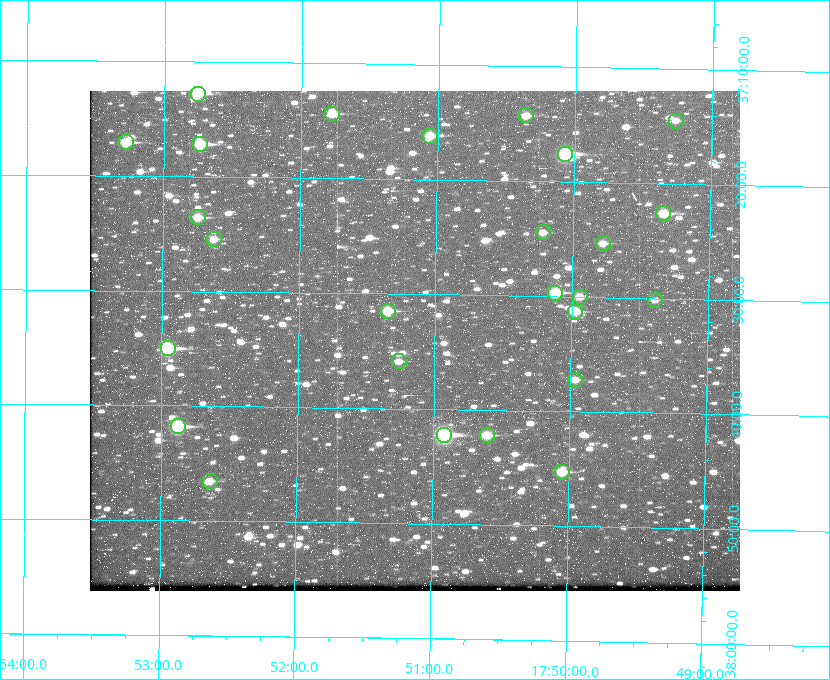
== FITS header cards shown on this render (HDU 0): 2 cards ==
NAXIS1  =                  650
NAXIS2  =                  500

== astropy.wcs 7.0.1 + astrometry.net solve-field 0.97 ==
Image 650 x 500 px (HDU 0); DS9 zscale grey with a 90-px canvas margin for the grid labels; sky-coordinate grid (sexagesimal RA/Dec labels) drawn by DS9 from the SOLVED WCS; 26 Tycho-2 reference stars matched to detected sources circled (green)
Header WCS: none
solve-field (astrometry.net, Tycho-2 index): SOLVED blind (the file carries no WCS)
Solved WCS: RA---TAN-SIP/DEC--TAN-SIP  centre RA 17:51:09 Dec +37:34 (267.79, +37.57 deg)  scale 5.23 arcsec/px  FOV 56.7' x 43.6'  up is +179 deg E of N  parity flipped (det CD > 0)
(file carries no celestial WCS; the grid is the blind solution)
Tycho-2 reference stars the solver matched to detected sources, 26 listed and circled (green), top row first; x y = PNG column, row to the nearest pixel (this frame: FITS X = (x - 90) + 1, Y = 500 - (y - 91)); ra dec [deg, ICRS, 3 dp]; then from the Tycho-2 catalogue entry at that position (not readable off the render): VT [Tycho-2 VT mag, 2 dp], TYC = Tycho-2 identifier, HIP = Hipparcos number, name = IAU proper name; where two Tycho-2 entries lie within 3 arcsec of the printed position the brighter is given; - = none
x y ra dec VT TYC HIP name
198 94 268.189 +37.213 9.71 2620-542-1 - -
332 114 267.943 +37.240 10.39 2620-505-1 - -
526 115 267.589 +37.238 11.09 2619-212-1 - -
676 121 267.316 +37.242 12.03 2619-611-1 - -
430 136 267.764 +37.270 10.17 2620-784-1 - -
126 142 268.319 +37.285 9.88 2620-536-1 - -
200 144 268.183 +37.286 8.98 2620-786-1 87506 -
565 154 267.517 +37.293 8.96 2619-379-1 - -
663 213 267.335 +37.377 10.60 2619-634-1 - -
198 217 268.186 +37.393 10.44 2620-175-1 - -
543 232 267.555 +37.408 11.50 2619-358-1 - -
214 239 268.156 +37.424 11.25 2620-712-1 - -
603 243 267.445 +37.422 11.17 2619-451-1 - -
555 293 267.531 +37.495 10.07 2619-274-1 - -
580 297 267.485 +37.500 11.33 2619-40-1 - -
655 300 267.347 +37.503 12.15 3088-638-1 - -
388 311 267.836 +37.525 9.96 3089-889-1 - -
575 312 267.494 +37.522 10.35 3088-270-1 - -
168 348 268.239 +37.584 8.64 3089-755-1 - -
399 361 267.815 +37.598 11.54 3089-1081-1 - -
575 380 267.491 +37.621 11.40 3088-1284-1 - -
178 426 268.219 +37.697 8.93 3089-671-1 - -
444 435 267.730 +37.705 8.13 3089-1203-1 87349 -
487 435 267.652 +37.703 11.04 3089-693-1 - -
562 472 267.512 +37.755 10.10 3089-2332-1 - -
210 481 268.159 +37.775 11.22 3089-2245-1 - -